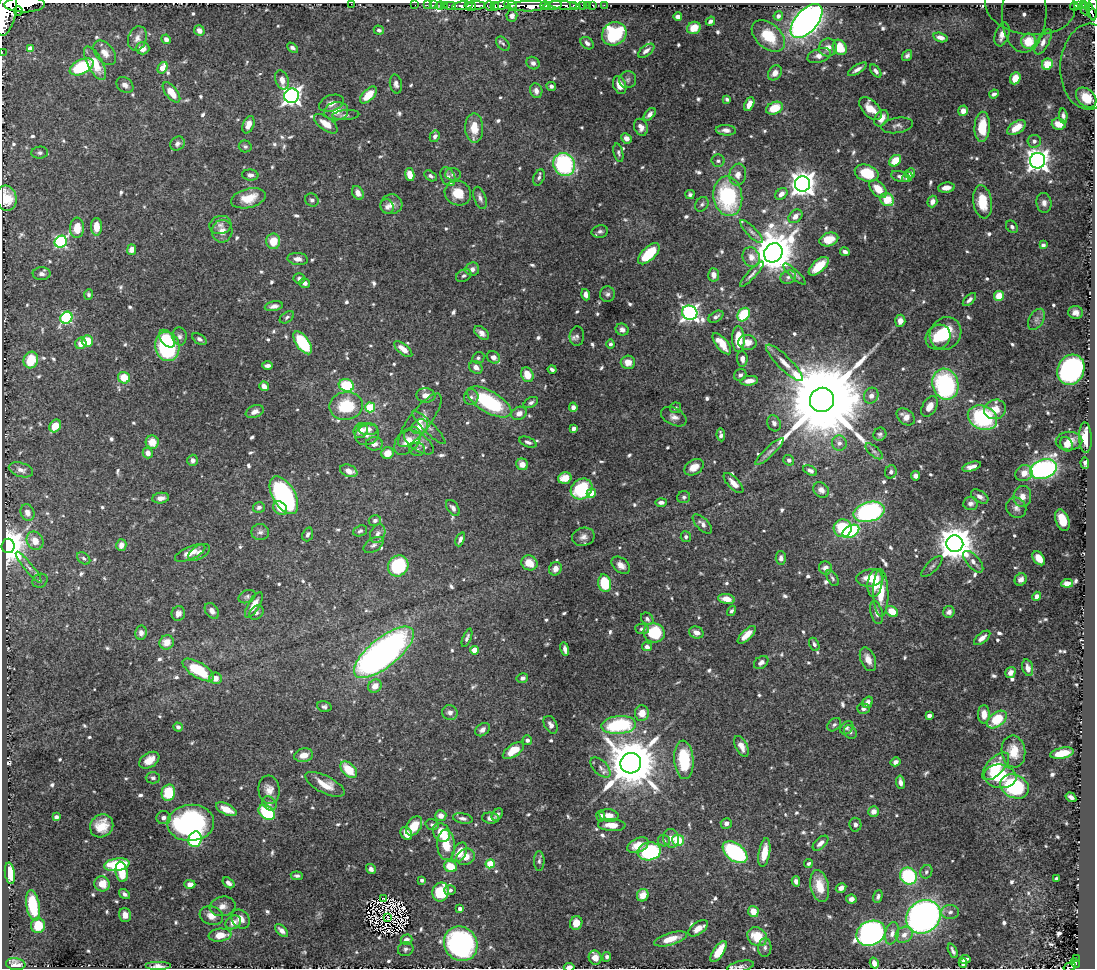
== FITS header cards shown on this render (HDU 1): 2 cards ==
NAXIS1  =                 1093
NAXIS2  =                  966

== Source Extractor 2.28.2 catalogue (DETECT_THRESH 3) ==
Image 1093 x 966 px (HDU 1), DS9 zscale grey, 1 PNG px = 1 image px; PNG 1097 x 970 px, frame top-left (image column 1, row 966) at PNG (2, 3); each listed source drawn as its Kron ellipse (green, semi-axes under 4 px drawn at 4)
Background 2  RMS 0.011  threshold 0.033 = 3 sigma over >= 5 px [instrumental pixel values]
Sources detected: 820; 7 with non-positive FLUX_AUTO (blend fragments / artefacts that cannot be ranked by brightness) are neither listed nor drawn; of the other 813, the 500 brightest by FLUX_AUTO listed and drawn (313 fainter detections omitted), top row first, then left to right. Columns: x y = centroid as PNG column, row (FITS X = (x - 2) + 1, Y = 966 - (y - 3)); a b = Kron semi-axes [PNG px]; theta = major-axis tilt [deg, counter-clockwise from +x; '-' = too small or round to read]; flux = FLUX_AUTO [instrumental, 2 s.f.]
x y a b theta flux
351 4 2 2 - 120
25 5 20 7 1 8500
415 5 2 2 - 35
427 5 2 2 - 36
433 5 2 2 - 43
444 5 2 2 - 38
450 5 6 2 0 77
475 5 10 3 2 3700
500 5 9 4 15 1600
511 5 6 3 -9 800
545 5 5 3 - 1800
565 5 16 3 -5 1100
573 5 3 3 - 390
583 5 3 3 - 130
587 5 2 2 - 25
593 5 3 3 - 85
604 5 2 2 - 20
1030 5 45 29 -6 49
1079 5 4 3 - 370
1083 5 3 2 - 210
440 6 4 3 - 82
462 6 10 4 5 3800
490 6 5 4 - 490
495 6 4 3 - 650
529 6 19 5 1 8800
553 6 9 4 11 3500
1074 6 4 3 - 600
471 7 5 3 - 1800
1089 7 4 3 - 440
1093 7 14 3 88 950
1085 9 6 3 -68 300
18 11 5 4 - 540
1091 12 7 3 -66 660
6 13 24 10 78 14000
1024 13 39 22 88 35
512 16 5 5 - 3.8
778 16 5 4 - 3.8
678 17 4 4 - 3.5
710 21 5 3 - 2.2
806 21 20 11 49 480
694 28 7 6 - 12
379 30 5 4 - 2.2
199 31 5 5 - 4.5
614 34 13 11 34 61
1002 34 12 7 71 8.9
768 36 19 12 -41 26
940 37 7 4 -16 4.1
137 38 12 9 74 4.6
166 39 5 4 - 3.1
1028 41 7 7 - 20
1043 42 14 6 61 3.8
587 43 7 5 -39 3.1
503 44 8 5 -48 1.9
840 47 8 6 -61 19
30 48 4 4 - 8.9
143 48 7 6 - 5.1
292 48 6 3 -46 2.7
828 48 9 9 - 5.8
646 51 9 5 37 3.7
2 52 2 2 - 20
105 53 14 9 -50 6.4
907 55 6 4 53 2.4
819 56 12 6 18 5.3
95 63 18 7 -62 18
533 63 7 6 - 3
1047 64 6 5 - 7
1089 66 43 29 87 65
82 67 13 7 26 47
162 68 6 4 59 12
857 69 11 4 32 3.6
876 71 7 4 -53 2.6
775 73 8 6 52 5.2
1015 78 6 5 - 5.8
282 80 10 6 -72 5.6
628 80 8 8 - 2.6
396 84 10 6 -78 2.9
125 85 9 7 -38 4
620 85 9 6 -69 8
551 86 5 4 - 2.2
536 91 7 6 - 3.8
171 92 12 6 -51 13
994 94 5 3 - 2.6
368 95 10 5 45 16
292 96 7 7 - 380
1086 98 11 8 -42 28
727 99 4 3 - 1.8
331 103 13 8 19 5.3
749 104 7 4 65 6.5
774 108 9 6 21 20
870 108 14 8 -47 12
336 111 12 9 7 9.5
963 111 5 5 - 5
650 114 7 4 50 2.9
346 115 13 5 5 2.8
1063 116 7 4 -84 3
881 118 9 6 57 6.8
326 124 14 6 -36 8.9
1059 124 7 5 -14 9
248 125 9 5 67 5.2
897 125 16 7 9 3.7
641 127 9 6 -68 4.7
982 127 15 7 87 19
474 128 15 9 -89 13
1016 128 10 6 34 14
726 130 10 5 -5 3.7
435 136 6 5 - 2.3
626 138 5 4 - 3.7
1034 141 7 6 - 2.6
177 144 8 6 42 2.9
245 146 6 6 - 1.7
40 153 8 6 4 2.1
618 153 9 4 -77 1.8
718 161 6 6 - 2.1
895 161 7 5 40 15
1038 161 8 7 - 560
564 164 12 10 -60 96
867 173 12 8 -17 30
910 173 5 4 - 2.5
410 174 6 4 -79 8.3
453 174 8 6 -3 2.2
250 175 8 5 -5 3
738 175 11 8 81 5.3
431 176 7 4 -32 1.9
900 176 9 5 -16 3.1
448 177 10 7 -62 3
539 177 8 5 68 2.1
907 177 5 4 - 3
802 184 8 7 - 750
946 188 8 5 7 5.1
878 189 10 6 -47 13
358 193 7 5 -62 4.5
458 193 13 12 - 13
690 194 4 4 - 1.9
781 194 7 5 42 4.5
728 196 20 14 -81 79
6 198 13 10 -75 16
248 198 17 9 14 15
480 198 11 6 -71 3
312 200 7 6 - 2.2
887 200 7 6 - 21
932 202 6 5 - 4.3
983 202 17 9 -81 19
1044 203 10 7 -82 3.9
391 204 11 10 - 5.5
702 204 8 6 55 2.1
387 207 7 6 - 3
795 216 8 5 42 5
220 225 11 9 16 4.1
97 227 9 5 -90 11
1012 227 7 5 -50 2
77 228 10 7 87 11
222 231 11 10 - 6.8
600 232 8 6 13 2.4
752 232 15 5 -46 3.6
829 239 9 6 17 15
273 241 8 7 - 14
61 242 6 5 - 110
1043 245 4 4 - 2.3
132 249 5 4 - 5.3
845 252 5 3 - 2.5
773 253 10 9 - 2700
649 254 13 6 44 32
751 257 10 8 -65 6
298 259 10 6 -5 4.4
819 266 12 6 42 17
472 269 7 6 - 3.7
42 274 9 6 0 3.1
752 274 17 4 47 2.7
795 274 15 4 -42 2.5
714 275 6 5 - 4.6
464 276 8 6 30 2
788 277 8 6 19 2.1
299 279 5 5 - 2.4
305 283 5 5 - 3.5
88 294 5 4 - 1.8
607 294 8 7 - 2.5
586 295 6 4 -71 3.5
999 296 5 5 - 16
969 300 8 4 45 2.4
274 306 9 5 10 3.3
1075 312 7 6 - 4.4
690 313 8 7 - 310
744 315 7 5 56 40
287 317 8 5 34 1.8
716 317 8 5 32 2.5
66 318 6 5 - 93
1036 319 11 7 59 3.5
900 321 6 5 - 4.8
622 330 6 5 - 3.4
481 333 8 5 -41 3.9
945 333 17 15 55 28
180 336 9 7 -85 3.1
577 336 9 7 86 2.5
938 337 13 11 44 16
167 339 10 6 -51 16
199 339 8 5 -32 2.2
738 339 13 6 -89 21
87 341 6 5 - 15
747 342 9 7 -11 7.7
81 343 6 5 - 6.6
303 343 13 6 -55 53
610 344 4 4 - 1.8
722 344 13 6 -51 13
167 346 15 12 -78 82
403 349 11 5 -39 6.5
493 357 7 6 - 4.3
478 358 6 5 - 1.8
742 359 8 5 -85 4.2
31 360 8 7 - 26
628 362 7 6 - 7.4
784 363 25 6 -45 8.8
267 366 5 3 - 2.8
476 367 7 6 - 4.3
552 369 4 3 - 2.2
1071 370 15 13 64 230
527 375 8 6 -68 12
740 375 6 5 - 2.5
124 378 6 5 - 17
749 381 9 4 7 6.1
945 384 16 13 -72 110
346 385 8 6 -19 45
264 386 5 4 - 5.6
426 395 9 7 -7 6
871 396 8 7 - 3.5
471 397 8 7 - 2.6
822 400 12 12 - 20000
489 402 25 10 -30 70
531 403 8 5 28 2.1
346 406 17 14 10 33
930 406 11 7 59 7.7
370 407 5 5 - 40
573 407 5 4 - 2.7
675 408 5 5 - 2
995 409 11 9 21 11
255 412 9 6 22 4.2
519 413 8 6 26 5.6
674 417 14 8 -27 4.6
906 417 10 7 -38 6.4
982 418 15 12 -25 84
420 420 32 10 53 12
774 423 8 6 -63 2.9
55 426 7 5 52 13
420 427 8 7 - 9.3
429 427 23 5 -45 4
574 428 4 4 - 5.1
368 429 10 6 -5 5.2
361 430 8 7 - 8.8
880 434 7 6 - 2
367 435 12 10 20 5.1
721 435 6 4 -83 2.7
1085 438 15 6 -87 13
408 441 16 10 45 10
1069 441 13 9 2 8.1
152 442 6 6 - 10
419 442 17 8 -35 7.3
528 442 9 4 -22 2.6
839 443 7 7 - 3.3
374 444 8 6 0 4
1066 444 7 6 - 5.3
417 449 8 6 -3 2.2
874 451 10 5 -42 2.1
769 452 19 5 44 4.1
148 453 5 5 - 4.7
387 453 6 6 - 10
193 460 6 5 - 3.1
789 460 5 5 - 2.2
1085 463 6 3 -85 1.9
522 464 6 5 - 6.7
694 467 10 7 32 8.5
972 467 10 4 16 4.6
1043 469 14 9 19 200
21 470 12 7 -17 4.3
810 470 7 4 -27 2.5
349 471 9 6 -21 6.3
891 472 7 5 66 2.2
1024 473 9 7 28 7.4
916 476 4 4 - 2.9
565 478 7 5 17 15
733 483 13 5 -46 6.4
581 489 11 9 37 52
821 490 8 7 - 4.2
591 493 5 4 - 18
284 495 21 11 -59 150
1022 496 10 9 - 5.9
684 497 6 6 - 1.9
980 497 9 5 -32 3.8
161 498 8 5 6 4.4
661 502 6 4 1 2.8
970 503 7 6 - 2.7
259 507 6 5 - 2.4
280 508 8 6 -40 8.6
453 508 9 5 -56 3.1
1016 508 10 9 - 3.9
869 512 16 9 15 140
27 513 8 6 -65 4.2
375 520 6 5 - 2.5
1062 520 11 6 -71 12
702 524 12 6 -44 3.7
843 528 9 9 - 30
360 531 7 5 22 1.8
851 531 9 6 29 79
260 532 9 8 - 2.9
308 534 7 5 69 2.2
378 534 10 7 64 3.6
583 537 11 9 12 4.4
686 537 5 5 - 2
460 539 7 4 67 2.8
35 541 9 8 - 8.8
955 544 8 8 - 1700
121 545 6 5 - 4.9
374 545 11 6 32 2.7
8 546 7 6 - 1700
199 552 12 6 30 3.9
190 553 16 6 23 8.6
84 558 7 5 -39 1.9
781 558 7 5 -87 3
1039 558 8 5 -52 9.6
973 562 13 6 -49 4.3
529 563 8 7 - 13
621 565 10 7 -39 5.1
398 566 11 10 - 68
932 566 14 5 44 2.5
29 567 19 4 -51 3.7
825 568 6 6 - 5.6
555 569 7 6 - 5.3
832 578 9 5 -58 1.9
870 578 13 8 6 13
1021 579 6 5 - 3.4
40 581 8 6 30 2.2
605 583 9 6 -79 31
875 583 14 7 81 16
1067 583 6 4 6 7.1
881 593 24 7 -89 20
1037 596 5 4 - 3.7
247 597 9 6 26 2
726 599 8 5 -10 8
254 605 14 5 59 9.2
212 611 9 6 -53 3.7
731 611 5 4 - 1.8
892 611 6 5 - 14
949 612 6 5 - 3.2
178 613 7 6 - 3.8
257 613 8 6 46 1.9
877 613 12 6 -75 4.3
647 619 7 5 -44 2.2
642 629 7 5 -5 2
141 633 7 6 - 3.4
654 633 11 9 -19 37
696 633 7 6 - 5
747 635 11 5 45 8.7
467 638 9 4 68 2.1
982 638 10 5 39 4.7
167 642 7 7 - 7.8
814 644 7 5 -62 2.2
647 647 5 4 - 2.9
565 649 7 3 -79 3.3
474 650 4 4 - 13
384 652 36 14 39 410
868 659 12 7 -67 6.9
761 662 8 5 36 3
1028 668 8 5 -75 4
198 670 18 7 -31 30
1010 672 6 5 - 3.7
215 678 6 6 - 5.5
522 678 6 5 - 2.6
375 686 7 6 - 8.3
868 702 6 5 - 3.7
324 707 7 5 -15 1.9
863 709 6 5 - 2.4
450 713 8 7 - 3.7
642 713 8 7 - 9.4
984 714 9 6 -90 7.3
929 716 4 3 - 4.5
997 719 11 7 37 24
551 725 9 6 -61 3.6
619 725 17 9 4 71
834 725 8 5 42 2.1
178 727 5 4 - 2.5
847 728 7 5 44 1.9
482 730 8 6 37 3.8
850 732 7 5 -54 1.9
527 740 5 5 - 2.5
741 746 11 6 -63 6.7
513 751 12 6 35 16
1013 751 16 11 -81 13
1062 753 12 5 11 16
304 755 9 6 13 8.1
149 760 11 7 32 10
684 760 19 9 -86 40
895 762 5 4 - 2.6
631 763 10 10 - 5100
996 766 17 8 46 21
600 767 12 7 -45 3.9
349 770 10 6 -45 19
1000 776 16 11 -8 38
153 778 7 5 1 1.8
900 782 7 4 -81 3.8
325 784 22 8 -27 13
1015 786 15 11 -26 63
269 790 14 10 -84 6.7
168 793 8 7 - 25
1071 797 6 4 -34 3.8
269 803 8 6 -46 2.2
226 809 11 5 -26 13
874 811 5 5 - 4.8
267 812 9 6 -35 55
497 814 7 5 52 2.5
609 815 9 6 -9 5.6
441 816 5 5 - 6.1
601 816 5 4 - 2
56 817 4 4 - 2.8
164 818 7 6 - 3.6
463 818 10 5 -10 2.8
490 818 8 5 -6 4.3
191 823 23 18 4 130
726 823 5 5 - 2.9
432 825 6 5 - 2
612 825 14 6 -2 9.1
855 825 7 6 - 2.3
102 826 12 11 - 13
414 826 10 7 57 15
441 832 10 8 -59 22
406 833 7 5 -57 7
671 838 9 8 - 5.1
195 839 8 6 68 59
678 840 6 5 - 22
664 841 6 5 - 2
820 843 9 5 42 4.5
446 845 15 9 -87 18
638 845 11 7 26 11
649 851 12 9 9 78
460 852 10 6 63 13
735 852 14 8 -38 110
764 853 15 5 80 12
466 857 9 8 - 8.3
539 861 9 5 -90 1.9
490 864 5 4 - 30
808 864 4 3 - 1.8
117 865 12 6 9 49
450 866 6 5 - 17
371 869 5 4 - 2.8
122 872 10 6 -80 18
926 872 7 5 65 1.9
10 873 11 5 -82 20
297 876 6 4 -6 2
908 876 9 8 - 58
1056 878 3 3 - 1.9
422 880 3 3 - 2.4
796 881 5 4 - 2.7
228 883 6 4 -36 3
102 884 8 7 - 13
190 884 5 4 - 4.9
820 886 16 9 -78 15
841 888 5 4 - 3.8
450 890 6 5 - 2
441 892 9 8 - 35
125 894 6 4 -37 2.5
643 895 6 5 - 10
878 897 7 4 72 2.3
383 898 3 2 - 2
851 899 5 4 - 3.5
33 905 15 6 -80 36
223 906 13 9 11 5.3
460 908 3 3 - 2.8
753 911 5 5 - 9.3
950 912 9 7 3 2.8
125 915 7 6 - 6.4
211 916 12 9 -18 6.7
388 917 3 3 - 2.2
923 917 18 16 40 320
241 919 10 8 -47 7.3
233 922 8 6 31 6.2
576 923 7 6 - 9.1
38 926 7 7 - 16
698 928 11 6 36 6.7
281 930 8 4 -43 3.8
871 933 15 12 25 240
892 933 11 7 77 4.2
220 935 11 6 7 11
904 935 9 7 37 5.2
757 937 10 9 - 21
670 939 17 6 16 12
406 940 6 5 - 3.8
461 944 18 16 -54 170
765 948 9 6 86 2.5
406 949 8 7 - 2
719 951 12 5 57 19
953 951 7 3 -66 2
607 957 5 4 - 2.1
595 958 7 6 - 6.2
1076 958 2 2 - 12
965 959 5 3 - 2.6
874 963 5 4 - 3.8
963 963 5 4 - 2.6
1075 963 5 4 - 190
16 964 9 6 -8 4.4
158 966 13 4 0 5
741 966 13 5 12 2.9
569 967 5 3 - 4.3
1070 967 6 3 18 280
At the frame edge (FLAGS 8, measured only in part): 12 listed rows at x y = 351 4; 25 5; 1030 5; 1093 7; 6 13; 2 52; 1089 66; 6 198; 158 966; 741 966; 569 967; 1070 967
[313 fainter detections neither listed nor drawn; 7 non-positive-flux detections neither listed nor drawn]